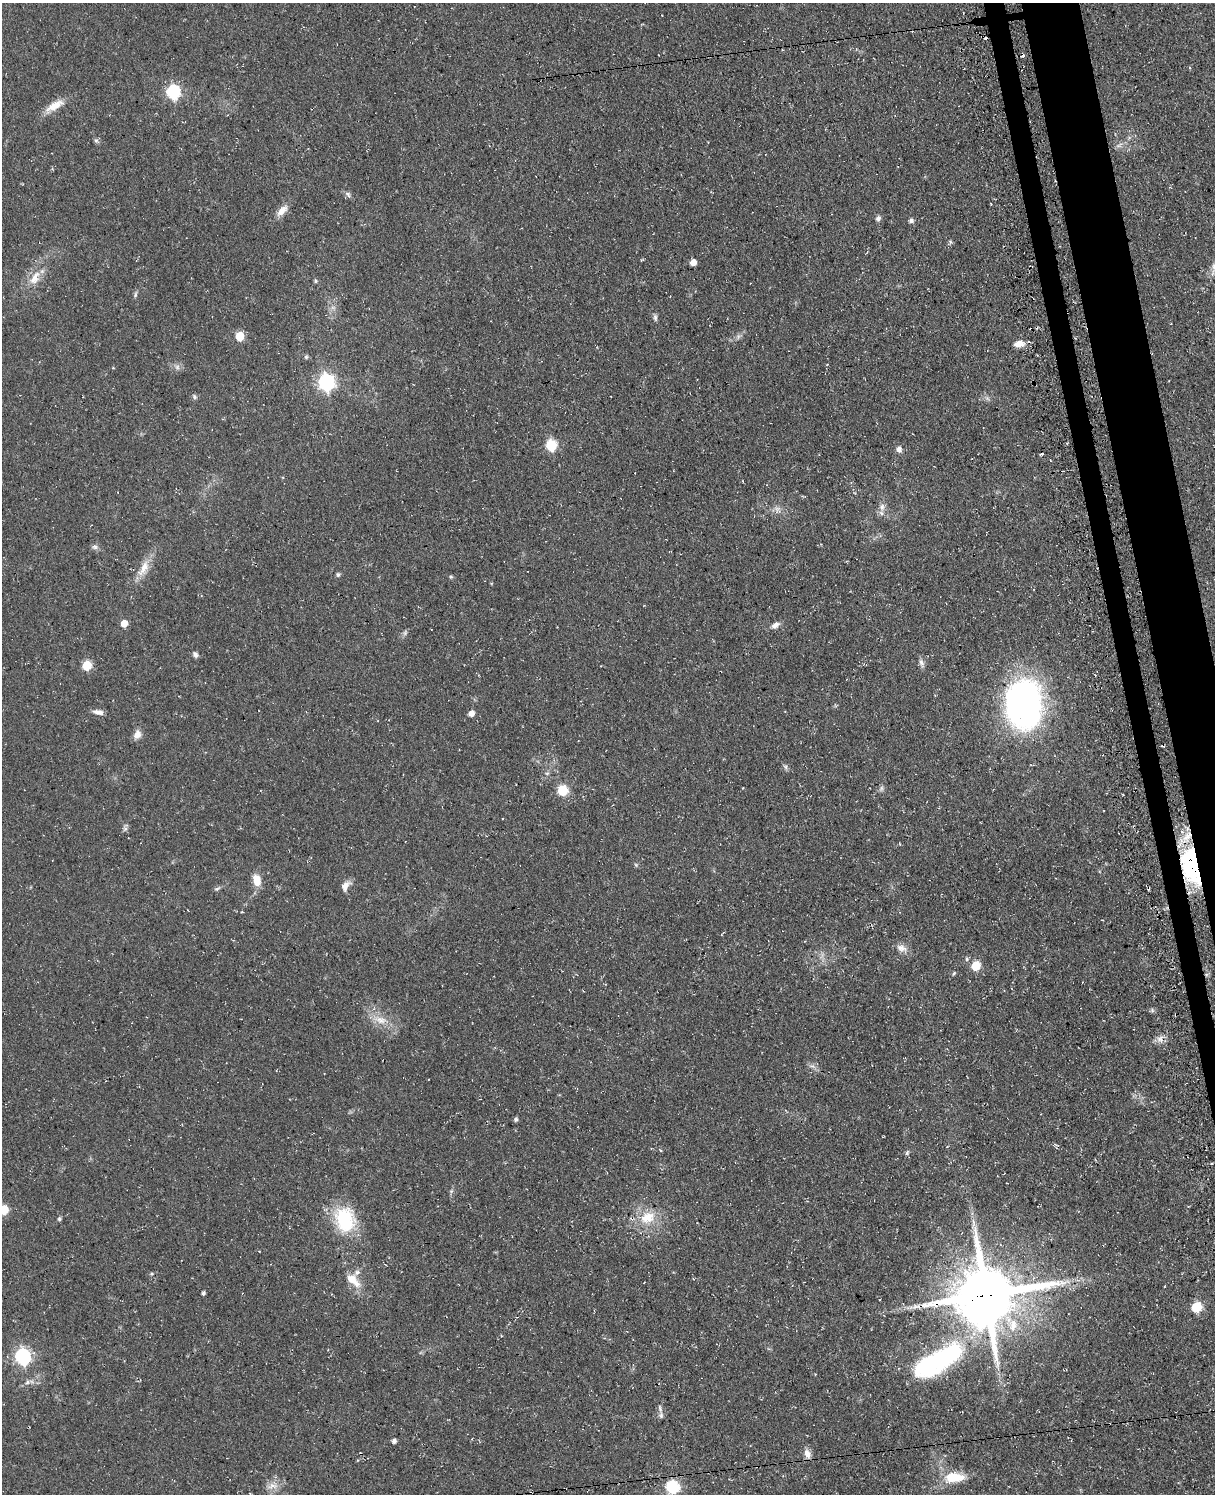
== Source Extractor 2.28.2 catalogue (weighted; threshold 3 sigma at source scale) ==
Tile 6 of 4 x 3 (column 2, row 2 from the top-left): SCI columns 1282-2494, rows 1752-3243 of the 4953 x 4872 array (HDU 1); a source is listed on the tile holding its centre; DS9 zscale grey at full resolution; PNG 1217 x 1496 px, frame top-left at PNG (2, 3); no overlay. Shown black and unused: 4% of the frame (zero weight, under 3 of 4 exposures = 4% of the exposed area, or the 3 px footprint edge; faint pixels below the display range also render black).
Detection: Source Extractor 2.28.2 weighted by HDU 2 'WHT'; one run over the whole footprint, this tile lists its part. Background 0.0687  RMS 0.0068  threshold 0.0304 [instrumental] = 3 sigma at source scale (4.5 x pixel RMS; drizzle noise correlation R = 1.50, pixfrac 1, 0.05/0.05 arcsec/px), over >= 5 px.
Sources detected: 96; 1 too faint to see at this stretch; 9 cosmic-ray / hot-pixel residue — not listed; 5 inside a brighter listed object's ellipse — not listed separately; the other 81 listed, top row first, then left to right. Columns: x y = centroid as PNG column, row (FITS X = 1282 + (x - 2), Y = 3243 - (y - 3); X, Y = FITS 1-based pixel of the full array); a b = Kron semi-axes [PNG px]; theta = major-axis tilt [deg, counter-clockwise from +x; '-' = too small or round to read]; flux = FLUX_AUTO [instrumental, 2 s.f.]
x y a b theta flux
173 92 6 6 - 120
55 106 27 10 31 9.7
96 140 7 4 -1 1.2
1119 145 11 4 33 2
1171 188 4 3 - 0.55
348 194 10 5 -46 1.9
282 211 18 8 46 6
878 218 8 6 66 1.9
911 221 5 5 - 1.9
950 242 6 5 - 1.1
693 262 5 5 - 8.6
1214 266 12 7 -89 3.9
35 278 22 11 64 11
315 281 5 4 - 1
135 295 8 5 72 1.3
655 317 11 5 -78 1.8
240 336 5 5 - 25
1019 344 12 7 8 6.5
306 357 6 5 - 1.1
827 364 4 3 - 0.63
177 367 7 6 - 2
326 382 7 7 - 190
194 397 7 6 - 1.5
551 445 6 6 - 57
899 449 7 6 - 3.2
743 481 3 2 - 0.64
882 507 11 8 85 3.9
777 509 9 7 57 3
95 547 9 6 -11 2.1
143 569 26 10 60 9.9
338 575 5 5 - 1.3
451 577 5 5 - 0.9
124 623 5 5 - 8.5
775 625 11 7 27 3.4
405 633 8 5 46 1.5
195 654 8 6 -68 1.9
921 662 8 7 - 2.3
87 665 6 5 - 32
1024 704 48 34 87 240
96 712 10 7 -24 2.8
471 713 5 5 - 5
137 734 11 8 68 4.6
785 767 7 5 -61 1.4
562 790 6 5 - 48
125 828 7 4 0 1.3
636 865 6 4 -46 0.93
1191 866 40 18 -78 65
257 880 15 9 -79 8.6
345 886 14 8 56 4.8
217 889 9 5 36 1.4
901 948 15 9 -16 4.8
967 959 6 5 - 1.4
976 966 6 5 - 27
954 973 6 3 58 0.79
1152 1010 6 6 - 1.2
380 1020 21 10 -13 9.7
1160 1039 10 8 -46 3.9
516 1119 5 4 - 1.6
661 1151 4 3 - 0.65
907 1153 7 4 63 1.2
1211 1164 3 3 - 1.5
4 1210 6 5 - 24
647 1217 23 17 23 17
59 1219 6 5 - 1.1
344 1220 17 13 -75 60
151 1274 5 4 - 0.78
352 1279 20 13 -35 9.9
203 1293 4 3 - 1.3
986 1295 19 17 16 5400
915 1307 7 4 19 1.9
1197 1307 6 5 - 41
1013 1325 21 12 85 12
23 1357 7 6 - 160
938 1361 61 21 30 120
27 1382 10 5 25 2.4
660 1408 11 5 -77 1.8
394 1441 4 4 - 2.2
807 1454 12 8 -67 4.2
954 1477 29 13 3 17
272 1486 18 8 11 5.7
672 1487 6 6 - 95
Overlapping masked pixels (flux is a lower limit): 4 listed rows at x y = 1019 344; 1191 866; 986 1295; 938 1361
Isophote crosses this tile's border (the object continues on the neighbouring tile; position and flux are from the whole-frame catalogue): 2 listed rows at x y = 1214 266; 4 1210